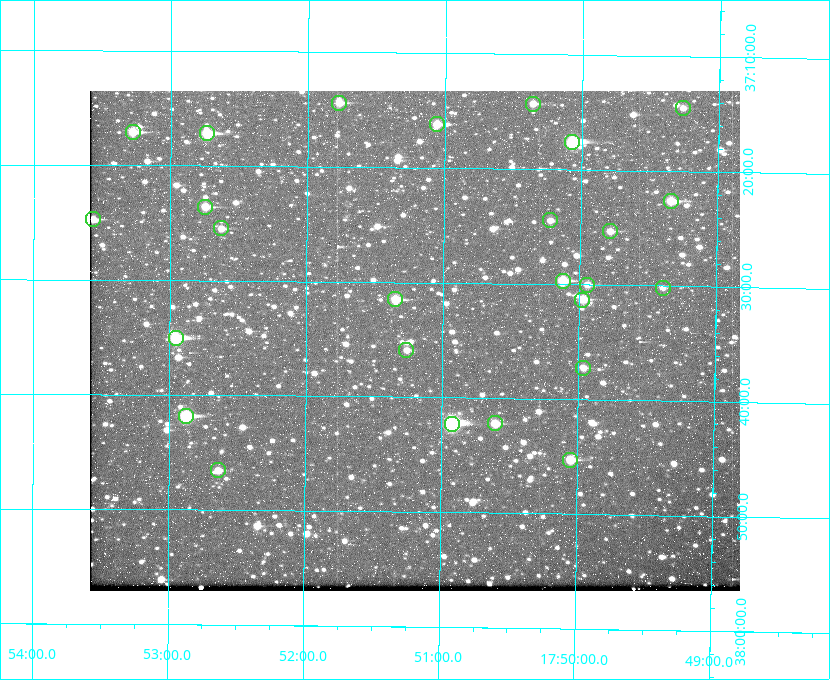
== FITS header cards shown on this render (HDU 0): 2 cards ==
NAXIS1  =                  650
NAXIS2  =                  500

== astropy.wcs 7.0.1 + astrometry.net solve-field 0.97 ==
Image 650 x 500 px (HDU 0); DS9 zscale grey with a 90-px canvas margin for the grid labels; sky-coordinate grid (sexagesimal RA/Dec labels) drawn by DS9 from the SOLVED WCS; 26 Tycho-2 reference stars matched to detected sources circled (green)
Header WCS: none
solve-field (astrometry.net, Tycho-2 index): SOLVED blind (the file carries no WCS)
Solved WCS: RA---TAN-SIP/DEC--TAN-SIP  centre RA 17:51:12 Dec +37:35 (267.80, +37.58 deg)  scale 5.23 arcsec/px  FOV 56.7' x 43.6'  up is +179 deg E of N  parity flipped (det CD > 0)
(file carries no celestial WCS; the grid is the blind solution)
Tycho-2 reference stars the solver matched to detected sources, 26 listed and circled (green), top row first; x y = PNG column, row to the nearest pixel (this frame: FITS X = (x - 90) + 1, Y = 500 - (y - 91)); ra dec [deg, ICRS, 3 dp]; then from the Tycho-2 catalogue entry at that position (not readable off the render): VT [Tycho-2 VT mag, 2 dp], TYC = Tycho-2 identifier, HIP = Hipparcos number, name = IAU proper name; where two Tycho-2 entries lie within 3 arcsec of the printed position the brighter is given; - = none
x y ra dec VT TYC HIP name
339 103 267.943 +37.240 10.39 2620-505-1 - -
533 104 267.589 +37.238 11.09 2619-212-1 - -
683 108 267.316 +37.242 12.03 2619-611-1 - -
437 124 267.764 +37.270 10.17 2620-784-1 - -
133 132 268.319 +37.285 9.88 2620-536-1 - -
207 133 268.183 +37.286 8.98 2620-786-1 87506 -
572 142 267.517 +37.293 8.96 2619-379-1 - -
671 201 267.335 +37.377 10.60 2619-634-1 - -
205 207 268.186 +37.393 10.44 2620-175-1 - -
93 219 268.392 +37.412 10.60 2620-800-1 - -
550 220 267.555 +37.408 11.50 2619-358-1 - -
221 228 268.156 +37.424 11.25 2620-712-1 - -
610 231 267.445 +37.422 11.17 2619-451-1 - -
563 281 267.531 +37.495 10.07 2619-274-1 - -
587 285 267.485 +37.500 11.33 2619-40-1 - -
663 288 267.347 +37.503 12.15 3088-638-1 - -
395 299 267.836 +37.525 9.96 3089-889-1 - -
582 300 267.494 +37.522 10.35 3088-270-1 - -
176 338 268.239 +37.584 8.64 3089-755-1 - -
406 350 267.815 +37.598 11.54 3089-1081-1 - -
583 368 267.491 +37.621 11.40 3088-1284-1 - -
186 416 268.219 +37.697 8.93 3089-671-1 - -
495 423 267.652 +37.703 11.04 3089-693-1 - -
452 424 267.730 +37.705 8.13 3089-1203-1 87349 -
570 460 267.512 +37.755 10.10 3089-2332-1 - -
218 470 268.159 +37.775 11.22 3089-2245-1 - -